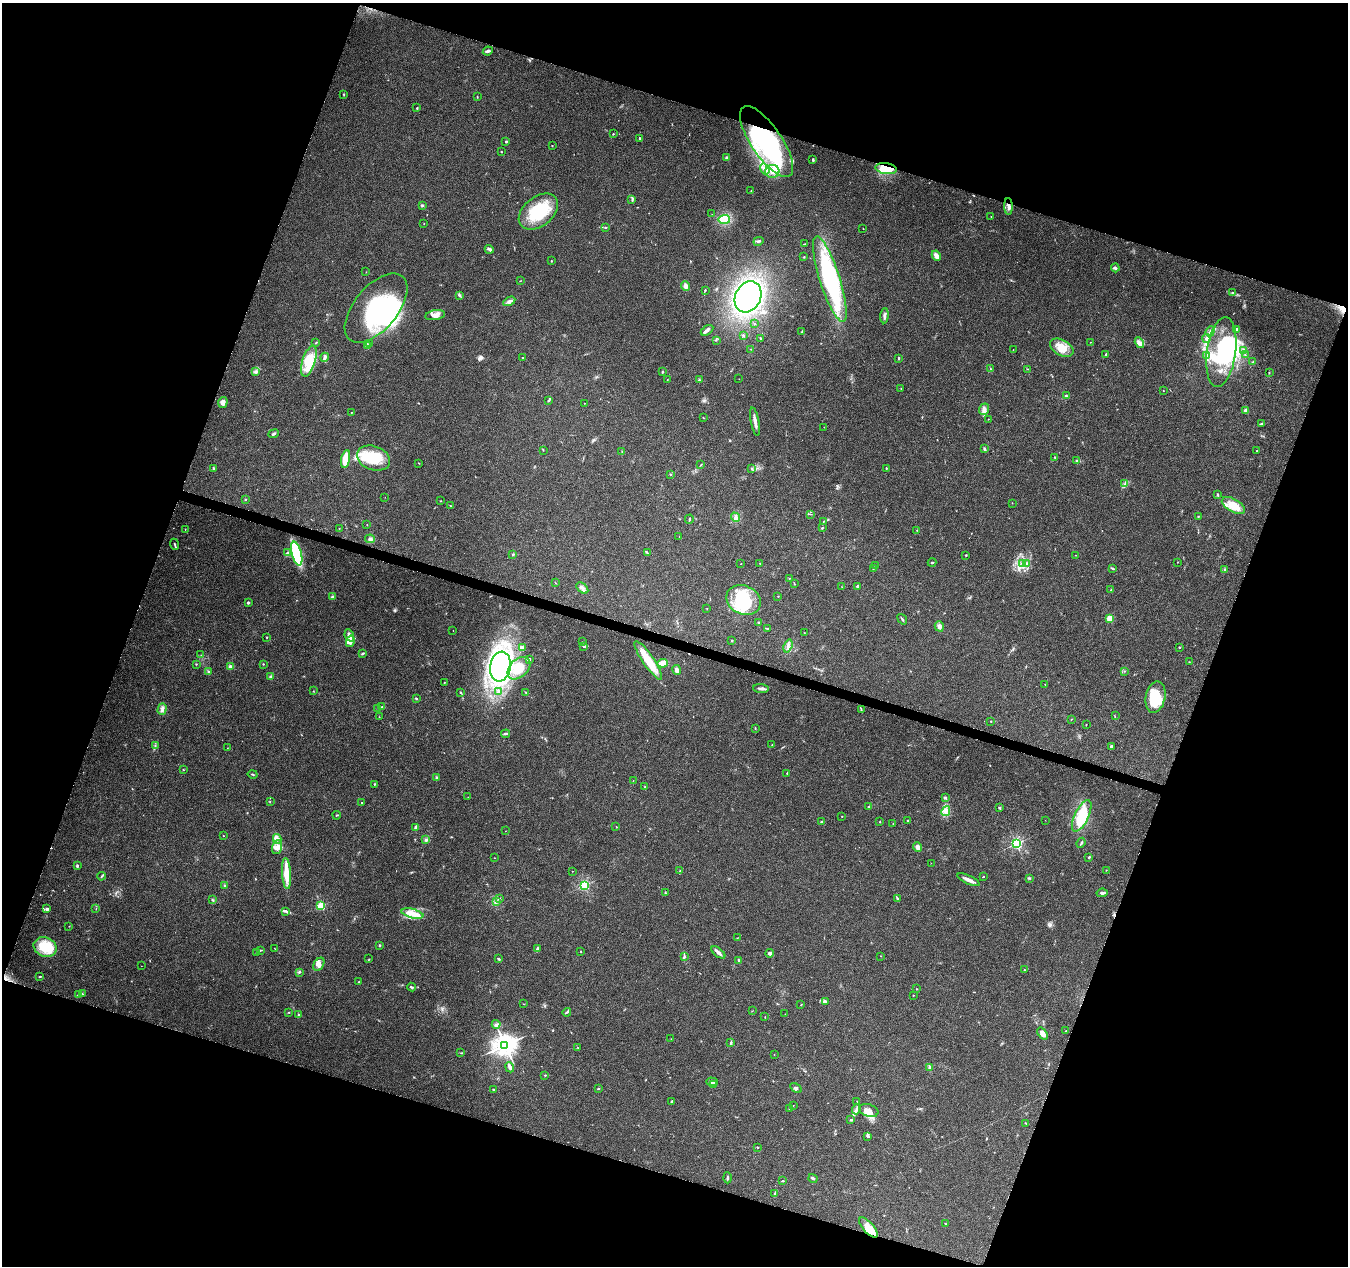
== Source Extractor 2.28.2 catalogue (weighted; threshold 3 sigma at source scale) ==
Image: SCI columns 19-5401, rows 287-5340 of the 5411 x 5567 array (HDU 1 of 3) = the unmasked area's bounding box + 8 px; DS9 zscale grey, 4 x 4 block average (1 PNG px = mean of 4 x 4 image px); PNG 1350 x 1268 px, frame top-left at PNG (2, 3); each listed source drawn as its Kron ellipse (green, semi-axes under 4 px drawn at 4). Shown black and unused: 38% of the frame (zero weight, under 3 of 5 exposures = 1% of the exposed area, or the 3 px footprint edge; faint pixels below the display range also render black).
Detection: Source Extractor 2.28.2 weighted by HDU 2 'WHT'. Background 0.103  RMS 0.0053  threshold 0.0238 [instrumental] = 3 sigma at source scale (4.5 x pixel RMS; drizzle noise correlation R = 1.50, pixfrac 1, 0.0396/0.0396 arcsec/px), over >= 5 px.
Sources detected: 387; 1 too faint to see at this stretch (4 x 4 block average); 11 inside a brighter object's white glare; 2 cosmic-ray / hot-pixel residue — neither listed nor drawn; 7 coinciding with a brighter row at this scale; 27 inside a brighter listed object's ellipse — not listed separately; the other 339 listed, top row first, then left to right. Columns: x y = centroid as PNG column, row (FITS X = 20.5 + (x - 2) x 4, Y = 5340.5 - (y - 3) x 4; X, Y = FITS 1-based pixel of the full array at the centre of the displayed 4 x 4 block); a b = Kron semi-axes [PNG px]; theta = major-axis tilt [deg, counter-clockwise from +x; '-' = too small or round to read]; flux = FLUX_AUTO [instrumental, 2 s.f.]
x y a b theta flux
488 51 5 2 - 7.4
343 94 2 2 - 1.1
477 96 3 2 - 1.6
417 108 2 2 - 2.9
613 134 2 2 - 2
639 138 3 2 - 2
506 142 2 2 - 6.6
767 142 41 15 -56 500
552 146 2 2 - 1.2
501 152 2 2 - 3.1
727 158 3 2 - 5.6
813 160 3 2 - 3.8
765 169 6 3 -57 10
886 169 11 5 -8 95
772 171 7 6 - 26
751 191 2 2 - 1.5
632 199 3 2 - 2.9
422 205 2 2 - 4.7
1008 206 8 3 -87 12
538 212 22 14 39 150
712 214 2 2 - 0.49
991 217 2 2 - 0.75
724 220 6 4 6 69
424 224 2 2 - 0.88
605 227 3 2 - 1.8
863 229 2 2 - 0.72
758 241 5 2 - 4.7
805 244 4 2 - 2.5
489 249 5 3 - 7.7
936 256 5 3 - 20
804 257 2 2 - 1.7
551 261 2 2 - 3.7
1115 268 4 2 - 5.1
366 272 2 2 - 1.1
830 279 45 10 -72 460
520 281 2 2 - 1.2
686 286 5 4 - 12
705 290 3 2 - 1.8
1232 293 2 2 - 2.1
459 295 2 2 - 5
748 297 16 12 64 710
509 301 6 3 30 11
376 308 41 21 50 300
435 315 10 5 10 19
884 316 7 3 86 7.9
755 324 2 2 - 1.2
707 330 7 3 34 9.2
1237 330 3 2 - 6.5
1210 331 5 3 - 9.2
802 332 2 2 - 1.5
743 335 3 2 - 3.3
761 338 2 2 - 2
1206 339 4 3 - 5.2
716 340 2 2 - 1.5
316 342 2 2 - 2.3
1090 342 2 2 - 1.8
370 343 3 2 - 3.2
1139 343 6 4 -59 12
368 345 3 2 - 2.1
1062 348 12 7 -29 39
751 349 2 2 - 0.77
1013 349 2 2 - 0.58
1244 351 4 2 - 3.2
1221 352 35 14 82 210
1106 354 3 2 - 3.3
1245 354 2 2 - 1.6
1206 356 2 2 - 1
325 357 5 2 - 10
522 357 2 2 - 3.2
899 358 3 2 - 3.4
309 361 16 6 73 56
1253 362 2 2 - 2.3
990 368 2 2 - 0.97
1028 369 2 2 - 1.4
256 372 3 3 - 7.4
662 372 2 2 - 3
1269 373 2 2 - 1.6
739 379 2 2 - 0.49
667 380 2 2 - 0.89
699 380 2 2 - 2.4
901 388 2 2 - 1.2
1163 391 2 2 - 0.87
1066 396 2 2 - 4
548 400 3 2 - 3.5
223 402 5 4 - 14
584 403 2 2 - 0.85
984 409 6 5 - 13
1246 410 2 2 - 42
351 413 2 2 - 1.2
703 417 2 2 - 1.6
988 419 2 2 - 1.1
755 422 14 2 -79 19
1261 424 4 2 - 3.1
824 427 2 2 - 0.83
273 434 5 2 - 5.3
984 449 3 2 - 6.1
543 450 2 2 - 1.6
1257 451 2 2 - 4.1
622 452 2 2 - 1.6
1054 457 2 2 - 2.4
374 458 17 12 -21 120
346 459 9 4 78 47
1077 461 3 2 - 3
419 463 2 2 - 1.5
701 465 2 2 - 0.95
213 468 3 2 - 2.9
751 468 2 2 - 2.1
886 468 2 2 - 2.3
671 474 2 2 - 2.1
1125 484 4 2 - 5.9
1218 495 3 2 - 3.3
385 497 2 2 - 0.46
245 500 2 2 - 2.2
441 501 2 2 - 1.1
1012 503 2 2 - 1.1
450 506 2 2 - 1.7
1233 506 13 6 -30 49
810 514 2 2 - 1.5
736 517 5 3 - 8.4
1198 517 2 2 - 2.1
689 519 5 2 - 3.9
824 521 4 2 - 3.2
367 525 2 2 - 0.95
339 528 2 2 - 0.84
822 528 3 2 - 1.8
185 529 3 2 - 1.3
917 530 2 2 - 1.3
679 536 2 2 - 0.75
370 539 5 3 - 7
174 544 6 2 -66 3.6
287 553 3 2 - 6.2
647 553 4 2 - 3.1
297 554 12 5 -76 160
513 555 3 2 - 2.9
966 555 2 2 - 2.4
1075 555 2 2 - 0.67
932 562 4 2 - 3.2
1177 562 2 2 - 1.9
741 563 2 2 - 1.2
760 563 2 2 - 1.2
1022 563 3 2 - 4
1027 563 3 2 - 2.5
875 566 2 2 - 0.94
873 568 2 2 - 2
1113 568 2 2 - 2.2
1225 569 2 2 - 2.3
789 578 2 2 - 0.95
555 583 2 2 - 1
794 584 2 2 - 1.6
842 587 2 2 - 0.87
857 587 2 2 - 1.8
582 588 7 4 -40 12
1111 590 2 2 - 1.9
778 596 2 2 - 1.3
333 597 4 2 - 4.8
744 600 18 14 -22 180
248 603 2 2 - 14
707 609 2 2 - 1.3
1110 618 2 2 - 110
902 619 6 2 -54 3.9
758 622 2 2 - 2.7
939 626 5 4 - 11
768 628 2 2 - 1.4
453 630 2 2 - 0.83
804 633 2 2 - 0.94
349 635 6 4 -66 14
267 637 2 2 - 2.1
732 640 2 2 - 5.4
350 641 6 4 76 17
583 641 2 2 - 0.77
584 646 3 3 - 3.9
788 646 7 2 72 7.6
522 647 4 2 - 4.2
1179 647 2 2 - 2
362 654 3 2 - 4.2
201 655 2 2 - 0.91
530 659 2 2 - 5.8
648 660 23 5 -56 81
1189 662 2 2 - 1.1
663 663 5 3 - 38
196 664 2 2 - 1.8
263 664 2 2 - 1.7
500 666 15 10 80 480
230 667 3 3 - 9.7
519 668 13 9 44 52
677 670 5 3 - 14
1125 671 2 2 - 1.3
209 672 3 2 - 5.1
270 676 2 2 - 3.2
444 683 2 2 - 1.4
1045 684 2 2 - 1
761 689 8 3 -4 9.8
313 691 2 2 - 0.88
461 692 2 2 - 1.8
498 692 3 3 - 4
526 693 3 2 - 2.2
1155 697 16 9 78 100
416 698 3 2 - 3
382 707 2 2 - 2.2
378 708 2 2 - 0.99
162 709 6 2 73 7.9
861 710 2 2 - 1.1
1115 716 2 2 - 0.85
379 717 2 2 - 1
1071 719 2 2 - 1.4
991 721 2 2 - 1.7
1086 725 2 2 - 1.4
755 728 2 2 - 1.4
505 734 4 2 - 3.7
772 745 2 2 - 0.94
155 746 3 2 - 2.5
1111 746 2 2 - 10
227 748 2 2 - 0.9
183 770 2 2 - 1.7
787 773 2 2 - 1.3
253 774 5 2 - 1.9
436 778 4 2 - 3.6
633 780 2 2 - 0.71
374 784 2 2 - 3.7
645 787 2 2 - 1.9
468 797 2 2 - 0.74
945 797 3 2 - 4.3
270 802 2 2 - 0.94
362 803 2 2 - 4.6
868 807 2 2 - 2.2
1000 808 2 2 - 3.1
946 811 5 3 - 11
337 815 4 2 - 2.1
842 816 2 2 - 1.6
1082 816 17 7 64 100
908 820 2 2 - 2.1
1045 820 2 2 - 0.77
822 822 3 2 - 2.8
880 822 3 2 - 1.4
893 824 2 2 - 1.4
616 827 2 2 - 1.1
416 828 4 3 - 7.6
505 831 2 2 - 0.61
223 836 2 2 - 1.2
277 839 4 3 - 9
426 840 3 2 - 4.4
1081 843 5 2 - 3.3
1016 844 2 2 - 630
277 847 7 5 74 16
918 847 5 4 - 14
1089 857 2 2 - 9.5
494 858 2 2 - 0.96
931 863 2 2 - 0.75
77 866 3 2 - 5.2
1106 870 2 2 - 1.2
572 871 2 2 - 0.83
680 871 2 2 - 1.8
286 874 15 4 -86 50
102 876 4 2 - 2.8
983 876 2 2 - 1.6
1029 878 3 2 - 2.6
968 880 12 3 -25 18
224 885 3 2 - 2.5
584 885 2 2 - 460
665 893 2 2 - 2.2
1102 893 5 3 - 7.2
500 898 2 2 - 1.2
897 899 3 2 - 1.8
212 900 2 2 - 1.5
496 901 3 2 - 6.2
321 906 2 2 - 240
47 909 3 2 - 7.2
96 909 2 2 - 1.1
285 911 4 2 - 5.1
413 914 11 4 -14 31
69 926 2 2 - 1.1
737 938 2 2 - 0.93
380 945 3 2 - 2.8
45 947 12 9 -22 89
274 948 2 2 - 0.85
537 949 3 3 - 4.2
260 950 4 2 - 3
581 951 2 2 - 1.7
718 952 8 3 -39 12
257 953 2 2 - 1.4
770 953 4 3 - 8
880 956 2 2 - 1
684 957 4 2 - 4.2
369 959 2 2 - 1.1
499 959 3 2 - 3.1
739 960 3 2 - 2.7
319 964 7 4 59 13
141 966 2 2 - 0.65
1024 970 2 2 - 1.7
299 972 2 2 - 3.5
40 977 4 2 - 2
359 982 2 2 - 1.5
411 987 4 2 - 4.5
916 989 2 2 - 1.4
82 994 2 2 - 1.8
78 995 4 2 - 4
913 995 3 2 - 1.2
826 1001 3 2 - 3.7
524 1004 2 2 - 0.98
801 1005 2 2 - 1.6
752 1011 2 2 - 0.93
289 1012 2 2 - 1.7
567 1012 4 2 - 2.8
785 1014 2 2 - 0.79
299 1015 2 2 - 3.6
765 1017 2 2 - 1.3
496 1024 4 3 - 6.5
1065 1031 2 2 - 1.2
1043 1034 7 3 -53 24
671 1039 2 2 - 0.97
731 1042 4 2 - 3.5
505 1045 4 3 - 3100
578 1048 3 2 - 1.2
461 1053 2 2 - 1.5
774 1055 2 2 - 1.1
510 1067 5 2 - 10
930 1067 3 3 - 3.9
544 1075 2 2 - 0.84
712 1082 6 2 -1 10
713 1084 3 3 - 5.6
796 1088 6 3 -30 5.4
598 1089 3 2 - 2.2
493 1090 2 2 - 2.6
671 1101 2 2 - 3.1
857 1102 2 2 - 1.7
793 1105 2 2 - 1.2
789 1109 3 2 - 1.5
856 1109 5 2 - 6.5
869 1110 10 6 -18 22
851 1120 3 2 - 3.4
1026 1123 3 2 - 2.2
868 1136 3 2 - 3
758 1147 2 2 - 1.8
727 1178 5 2 - 4.4
813 1178 5 2 - 4.4
782 1181 2 2 - 2.7
775 1193 4 2 - 3.5
945 1224 3 2 - 1.7
868 1227 12 5 -49 38
Overlapping masked pixels (flux is a lower limit): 4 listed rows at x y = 767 142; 886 169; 1008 206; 868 1227
Diffuse or blended objects may show on this block-average render without a row.